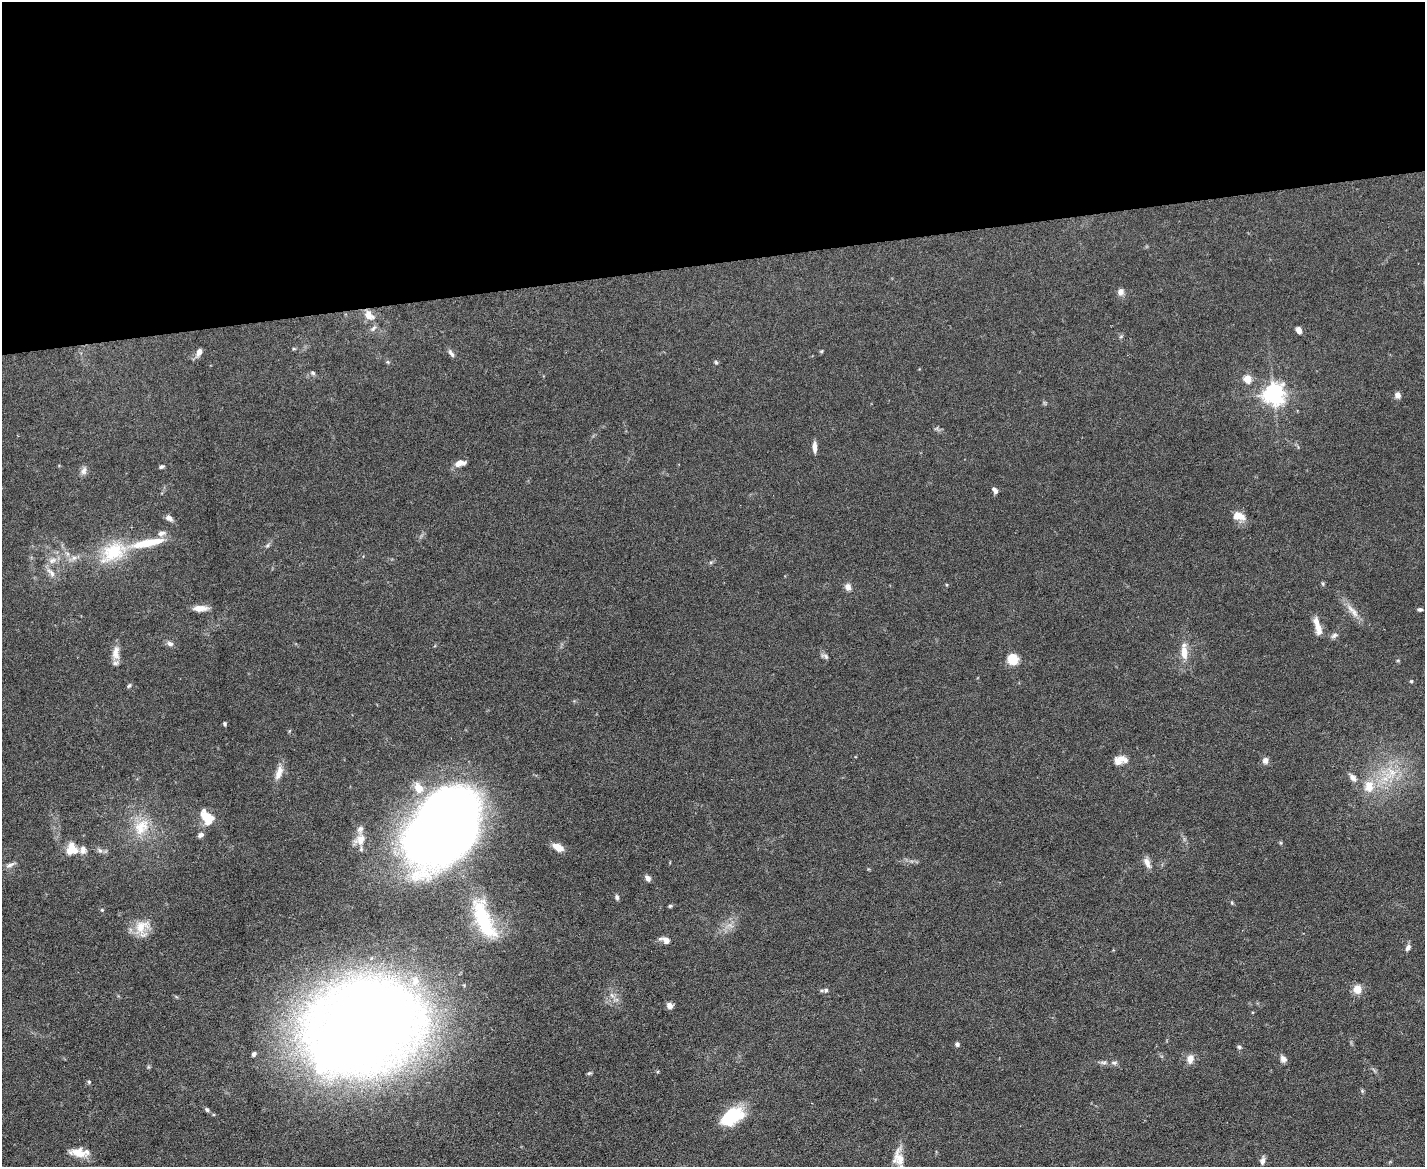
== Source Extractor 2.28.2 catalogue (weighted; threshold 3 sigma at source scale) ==
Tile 2 of 3 x 4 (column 2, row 1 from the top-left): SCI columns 1555-2977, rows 3496-4660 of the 4641 x 4660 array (HDU 1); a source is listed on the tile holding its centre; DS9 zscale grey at full resolution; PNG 1427 x 1169 px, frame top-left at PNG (2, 2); no overlay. Shown black and unused: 22% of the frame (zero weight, under 5 of 9 exposures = <1% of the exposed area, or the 3 px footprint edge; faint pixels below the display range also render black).
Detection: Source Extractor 2.28.2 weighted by HDU 2 'WHT'; one run over the whole footprint, this tile lists its part. Background 0.0828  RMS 0.0041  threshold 0.0169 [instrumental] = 3 sigma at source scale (4.09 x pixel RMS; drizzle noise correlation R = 1.36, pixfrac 0.8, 0.05/0.05 arcsec/px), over >= 5 px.
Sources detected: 94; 2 inside a brighter object's white glare — not listed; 6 inside a brighter listed object's ellipse — not listed separately; the other 86 listed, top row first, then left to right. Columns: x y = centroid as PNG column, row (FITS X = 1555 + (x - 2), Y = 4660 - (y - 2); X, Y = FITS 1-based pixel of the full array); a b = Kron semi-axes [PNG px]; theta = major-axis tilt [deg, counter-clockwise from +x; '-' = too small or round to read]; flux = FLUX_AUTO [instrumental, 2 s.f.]
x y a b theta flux
1121 292 9 8 - 1.7
369 315 13 9 -44 4.1
373 328 10 6 45 1.1
1299 330 6 5 - 2.5
822 351 6 3 71 0.44
199 352 9 6 64 2.3
451 353 12 5 -55 1.2
388 362 6 4 -71 0.47
716 362 5 4 - 0.53
313 373 6 5 - 0.63
1247 379 5 5 - 11
1274 394 7 7 - 250
1398 395 6 6 - 2.1
814 447 12 5 -88 2.2
460 463 13 7 15 2.9
162 467 6 4 23 0.64
84 471 12 7 69 1.6
995 490 8 4 -55 1.4
1239 516 14 8 -14 4.4
169 518 9 6 -36 1.7
161 533 10 6 21 1.7
267 545 7 4 46 0.69
113 552 39 24 32 20
68 554 7 4 -71 0.94
74 558 8 6 29 1.4
52 560 11 8 20 2.5
51 573 17 6 -47 2.3
848 587 8 7 - 2
200 608 16 6 2 3.5
1420 609 5 4 - 0.81
1353 611 26 7 -50 3.9
1318 627 19 9 -81 3.9
1334 635 10 5 37 1.1
170 644 9 6 -19 1.3
1184 652 19 8 -88 5.3
116 653 20 9 87 3.5
825 656 12 5 -27 0.99
1013 659 10 9 - 8.2
1411 681 5 4 - 0.44
129 686 7 4 52 0.59
224 724 5 4 - 0.5
1121 759 12 10 -90 2.5
1265 760 7 7 - 1.7
279 773 19 8 71 3.8
1391 773 23 14 46 11
1353 778 12 7 -49 2
1369 786 15 11 88 6.5
419 788 16 12 -61 5.8
207 818 16 10 -55 9.3
447 825 67 43 54 600
141 827 27 19 54 11
201 835 8 6 38 1.2
360 840 17 13 43 4.6
558 847 12 7 -29 4.2
72 849 16 15 - 5.9
100 850 7 5 -30 1.1
1147 863 14 7 -64 2.5
10 865 13 5 25 1.4
648 878 8 5 -49 1.5
617 897 7 5 -79 0.82
1232 903 5 4 - 0.47
670 906 5 5 - 0.52
102 910 5 4 - 0.41
483 919 55 19 -67 25
141 927 23 16 37 6.9
665 940 11 6 -22 2.4
1408 948 9 6 63 1.4
1357 989 10 9 - 4.1
826 990 6 6 - 0.89
612 995 8 5 -58 1.3
670 1005 7 6 - 1.9
364 1027 69 51 21 990
957 1044 5 5 - 0.99
1239 1047 5 5 - 0.64
254 1054 5 4 - 0.94
1190 1059 10 8 74 3
1283 1059 9 7 -60 1.6
1103 1062 10 4 -4 1.1
1114 1063 10 5 -4 1.1
589 1073 6 4 20 0.59
89 1082 5 5 - 0.56
207 1110 6 5 - 0.7
730 1116 25 15 43 17
79 1153 21 10 -10 5.9
898 1158 23 14 -85 6.5
1262 1160 10 6 78 1.5
Isophote crosses this tile's border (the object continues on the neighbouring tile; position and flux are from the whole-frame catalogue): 1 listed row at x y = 898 1158